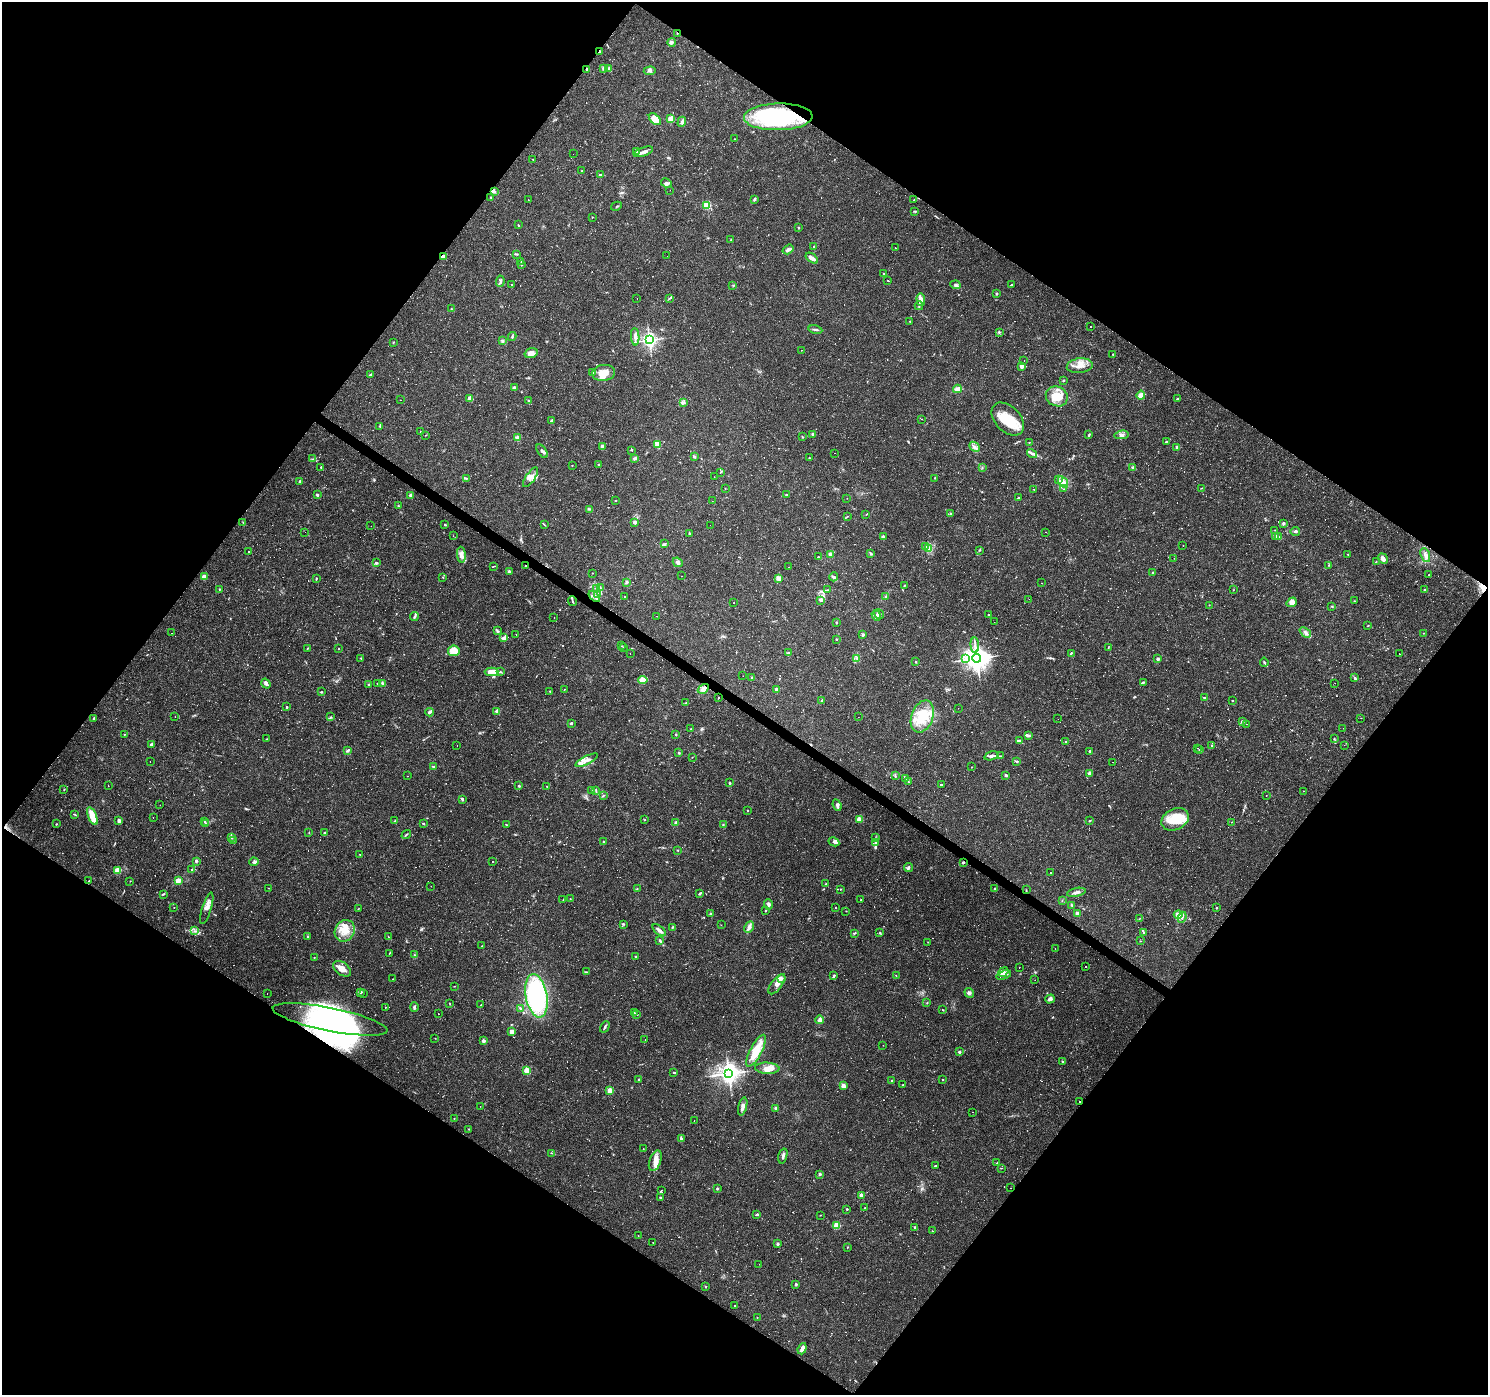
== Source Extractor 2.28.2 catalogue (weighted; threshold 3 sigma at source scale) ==
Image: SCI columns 3-5945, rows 245-5816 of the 5945 x 5993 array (HDU 1 of 3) = the unmasked area's bounding box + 8 px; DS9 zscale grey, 4 x 4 block average (1 PNG px = mean of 4 x 4 image px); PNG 1490 x 1397 px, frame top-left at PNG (2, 2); each listed source drawn as its Kron ellipse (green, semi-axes under 4 px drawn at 4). Shown black and unused: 49% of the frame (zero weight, under 2 of 3 exposures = <1% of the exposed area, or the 3 px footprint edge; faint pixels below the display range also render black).
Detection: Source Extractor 2.28.2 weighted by HDU 2 'WHT'. Background 0.0655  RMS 0.0042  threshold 0.0191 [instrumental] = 3 sigma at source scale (4.5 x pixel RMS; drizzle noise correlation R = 1.50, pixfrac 1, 0.0396/0.0396 arcsec/px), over >= 5 px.
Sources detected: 1243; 39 too faint to see at this stretch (4 x 4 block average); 10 inside a brighter object's white glare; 284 cosmic-ray / hot-pixel residue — neither listed nor drawn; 19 coinciding with a brighter row at this scale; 54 inside a brighter listed object's ellipse — not listed separately; of the other 837, all 500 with FLUX_AUTO >= 0.89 (the completeness limit of this list) listed and drawn (337 fainter detections not listed), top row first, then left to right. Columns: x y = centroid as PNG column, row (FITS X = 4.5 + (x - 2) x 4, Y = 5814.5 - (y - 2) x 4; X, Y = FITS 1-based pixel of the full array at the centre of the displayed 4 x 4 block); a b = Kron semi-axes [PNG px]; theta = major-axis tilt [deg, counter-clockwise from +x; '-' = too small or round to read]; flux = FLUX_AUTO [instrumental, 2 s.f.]
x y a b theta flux
677 33 2 2 - 1.9
671 42 4 4 - 5.3
600 52 2 2 - 4.3
604 68 2 2 - 8.7
609 68 3 3 - 3.2
587 69 3 2 - 4.7
650 71 6 3 4 5.1
778 117 34 13 1 250
655 119 7 4 -44 32
671 119 2 2 - 43
682 122 5 3 - 7.9
735 139 2 2 - 2
636 151 2 2 - 1
643 152 10 3 20 13
573 154 2 2 - 1.8
533 159 2 2 - 2.3
582 171 2 2 - 3.7
601 174 4 2 - 2.6
666 183 5 3 - 7.2
670 190 2 2 - 8.3
494 191 3 2 - 2.8
491 197 2 2 - 1.4
754 199 4 2 - 2.7
528 200 2 2 - 0.99
914 200 2 2 - 1.7
707 205 2 2 - 170
616 206 6 2 29 2.1
915 211 2 2 - 3.4
592 217 2 2 - 2.5
518 225 3 2 - 1.7
798 227 3 2 - 1.9
731 239 2 2 - 1.5
813 247 3 2 - 1.8
895 248 2 2 - 1.1
788 249 6 3 35 8.6
517 254 3 2 - 2.2
443 256 3 3 - 15
667 256 2 2 - 2.7
812 258 7 2 -36 17
520 261 2 2 - 1.1
521 265 2 2 - 1.5
884 274 3 2 - 1.6
888 280 2 2 - 1.1
500 281 6 2 84 4.5
512 285 2 2 - 1.3
955 285 5 2 - 4.1
1011 285 3 2 - 3.2
733 286 2 2 - 1.3
997 294 2 2 - 3
637 298 2 2 - 2.5
670 298 3 2 - 1.9
921 299 6 4 -86 14
919 306 4 2 - 4
451 309 2 2 - 1.3
910 321 2 2 - 1.7
1091 326 2 2 - 2
815 329 7 2 -10 5.1
999 332 3 2 - 3.1
512 336 4 2 - 3.5
635 337 8 3 -88 11
649 340 2 2 - 1000
503 341 3 2 - 5.2
393 342 2 2 - 1.6
802 350 2 2 - 1.8
531 353 7 4 16 16
1113 354 2 2 - 1.7
1024 360 2 2 - 0.91
1022 366 2 2 - 48
1080 366 13 7 6 28
592 372 2 2 - 1.6
604 373 11 8 5 40
370 375 2 2 - 4.2
1063 380 2 2 - 11
514 388 2 2 - 30
957 389 4 4 - 10
1141 395 4 3 - 11
1057 396 11 9 -24 51
470 398 2 2 - 22
1177 398 3 2 - 2.9
400 400 2 2 - 2
528 400 2 2 - 1.6
683 402 3 2 - 3.4
922 419 2 2 - 1.3
1008 419 19 12 -45 81
551 421 3 2 - 5.4
380 426 4 2 - 1.8
420 432 2 2 - 1
813 434 2 2 - 16
426 435 2 2 - 0.89
1089 435 4 2 - 2.7
1122 435 7 2 9 5.1
802 437 2 2 - 1.6
518 438 2 2 - 77
1166 441 2 2 - 2
1029 442 2 2 - 1.4
657 444 3 2 - 33
602 447 4 3 - 8.7
974 447 6 3 -42 8.7
1177 447 3 3 - 5.2
632 450 2 2 - 1.3
542 451 8 2 -55 5.2
835 453 2 2 - 1
1032 453 5 2 - 6.7
694 457 3 2 - 3.4
635 458 4 2 - 7.1
809 458 2 2 - 1.7
313 459 2 2 - 0.93
599 464 2 2 - 3.5
572 465 2 2 - 1.7
321 467 2 2 - 2.6
982 468 2 2 - 1.6
1133 468 2 2 - 29
720 472 3 2 - 1.3
531 477 11 4 57 17
714 477 2 2 - 1.4
935 478 3 2 - 1.2
466 479 2 2 - 2
1058 479 2 2 - 1.4
300 481 3 3 - 4.4
1063 482 6 4 -58 12
1201 488 2 2 - 0.96
725 489 2 2 - 1.1
1034 489 2 2 - 1.4
1064 489 2 2 - 1.3
317 495 2 2 - 12
411 495 2 2 - 19
786 495 2 2 - 5.4
847 498 2 2 - 1
1018 498 2 2 - 2.4
615 501 2 2 - 1.3
712 501 2 2 - 0.96
398 506 2 2 - 1.9
590 509 2 2 - 2
950 514 3 2 - 2.2
866 515 2 2 - 0.9
847 516 2 2 - 1.1
243 522 3 2 - 1.5
635 522 2 2 - 31
1284 523 2 2 - 19
445 525 2 2 - 6.1
544 525 3 2 - 1.6
710 525 2 2 - 1.1
371 526 2 2 - 1.2
1275 530 2 2 - 1.1
1295 531 5 3 - 5.3
305 532 2 2 - 1.9
1045 532 2 2 - 0.91
689 534 4 2 - 2.6
453 536 2 2 - 1.6
1276 536 3 3 - 3.8
883 537 2 2 - 13
1279 537 2 2 - 1.8
665 544 4 2 - 3.5
1183 545 2 2 - 1
926 547 2 2 - 1.6
929 549 4 2 - 5.3
979 550 2 2 - 1.4
248 552 2 2 - 0.91
870 553 2 2 - 1.6
830 554 2 2 - 34
1348 554 2 2 - 2.5
461 555 8 3 -85 10
1425 555 7 3 -68 9.2
818 557 2 2 - 1.9
1174 558 2 2 - 1.9
1383 559 5 3 - 16
678 562 5 3 - 9
1376 562 2 2 - 1.2
376 563 3 3 - 3.6
1328 565 2 2 - 1
493 566 3 2 - 1.7
526 566 2 2 - 2.3
789 567 2 2 - 1.8
509 572 2 2 - 13
592 573 2 2 - 1.4
1153 573 2 2 - 14
1429 575 2 2 - 1.4
682 576 2 2 - 2.3
204 577 2 2 - 24
442 577 2 2 - 1.1
834 577 4 3 - 4.3
316 578 3 2 - 1.9
779 578 2 2 - 31
626 582 3 3 - 3.5
1041 583 2 2 - 1.1
904 585 2 2 - 1.6
596 588 3 2 - 1.1
600 588 2 2 - 1.1
219 589 2 2 - 4.2
828 590 3 2 - 2.5
1233 590 2 2 - 1.1
1424 590 2 2 - 4.4
598 594 3 2 - 2.2
594 596 6 3 -44 11
886 596 3 2 - 1.8
624 597 2 2 - 2.1
1029 599 2 2 - 1.4
821 600 3 3 - 4.1
572 601 5 2 - 3.4
1354 601 3 2 - 1.5
1292 602 5 4 - 16
734 603 2 2 - 1.3
1209 605 2 2 - 1.1
1332 606 3 2 - 1.8
879 614 5 2 - 4.4
988 615 3 2 - 1.7
657 616 2 2 - 2.7
876 616 5 3 - 6.7
414 617 4 2 - 5.9
554 618 2 2 - 13
836 622 2 2 - 1.9
994 622 2 2 - 1.1
1368 626 2 2 - 1.3
497 631 4 3 - 3.8
1305 632 6 2 -39 6.2
171 633 2 2 - 1.5
1423 633 2 2 - 1
516 634 2 2 - 1.9
863 635 2 2 - 19
504 638 4 3 - 5
836 639 2 2 - 1.9
975 645 7 2 -86 7
621 646 2 2 - 1.2
624 647 2 2 - 1.7
307 648 3 2 - 2
1108 648 3 2 - 1.7
338 649 2 2 - 3
454 651 6 5 - 31
789 652 3 2 - 1.7
1071 653 3 2 - 2.3
630 654 2 2 - 1.2
1399 654 2 2 - 2.3
361 658 2 2 - 1.9
857 658 2 2 - 2.4
965 658 2 2 - 1.7
977 658 4 3 - 3000
1158 659 2 2 - 7.5
916 661 4 2 - 1.6
1264 662 4 2 - 3.3
500 671 2 2 - 2.2
492 672 7 3 1 44
743 676 2 2 - 2
752 677 3 2 - 1.8
1355 678 4 2 - 2.3
643 680 4 2 - 43
1143 682 3 2 - 3.8
377 683 2 2 - 3.8
383 683 3 3 - 5.7
1335 683 2 2 - 1.6
266 684 5 3 - 7.5
368 684 2 2 - 7.1
564 689 2 2 - 1.5
703 689 6 4 33 18
777 690 2 2 - 23
550 691 2 2 - 2.7
321 692 2 2 - 2.3
718 698 2 2 - 1.4
1204 698 3 2 - 3.1
822 700 4 2 - 1.9
1232 701 2 2 - 1.9
686 703 2 2 - 0.95
287 707 2 2 - 5.6
958 708 2 2 - 2
497 711 4 4 - 7.3
430 712 4 2 - 9.4
922 716 16 11 71 75
175 717 2 2 - 1.3
331 717 3 2 - 1.4
858 717 2 2 - 1
93 718 3 2 - 2.2
1361 718 2 2 - 1.4
1058 719 2 2 - 1.5
1242 722 2 2 - 10
571 723 3 2 - 3.3
1246 724 2 2 - 2.1
1343 728 2 2 - 0.95
691 729 2 2 - 1.3
124 734 2 2 - 1.1
675 734 2 2 - 2.1
1028 736 4 3 - 6
266 739 2 2 - 1
1334 739 2 2 - 0.94
1020 741 3 3 - 4.9
1066 742 2 2 - 4.2
151 744 4 3 - 5.9
1344 745 2 2 - 1.2
457 746 2 2 - 1
1212 746 3 2 - 2.4
1198 748 2 2 - 2.2
1200 750 3 2 - 2.3
347 751 3 2 - 4.5
1090 751 3 2 - 3.4
679 753 2 2 - 5.5
991 756 7 3 15 8.2
1001 756 2 2 - 1.2
692 757 2 2 - 0.96
587 760 12 3 26 17
150 761 2 2 - 0.95
1017 761 2 2 - 5.8
1112 762 2 2 - 2.9
433 766 3 2 - 1.6
972 767 2 2 - 0.94
1090 773 2 2 - 16
1006 775 2 2 - 8.3
408 776 2 2 - 1.4
895 776 3 2 - 3
905 778 2 2 - 1.4
908 782 3 2 - 2.1
730 783 2 2 - 11
941 785 2 2 - 12
108 786 2 2 - 0.9
519 786 2 2 - 8.9
547 786 2 2 - 1.3
64 790 2 2 - 1.4
591 790 2 2 - 1
596 791 2 2 - 1.3
1303 791 2 2 - 1.1
604 795 3 2 - 1.7
1266 795 2 2 - 0.93
462 799 3 2 - 4.4
160 805 2 2 - 2.2
837 805 6 3 -69 5.7
748 810 2 2 - 1.7
75 814 2 2 - 1.7
92 816 9 4 -68 43
153 818 2 2 - 2.3
859 819 2 2 - 68
1175 819 14 10 26 69
645 820 2 2 - 2
119 821 2 2 - 21
204 821 2 2 - 1.6
395 821 3 2 - 2.2
1089 821 3 2 - 1.9
1231 822 2 2 - 1
205 823 2 2 - 2.1
423 823 2 2 - 3.2
676 823 2 2 - 14
56 824 3 2 - 1.2
723 824 3 2 - 1.1
506 825 2 2 - 1.8
309 833 2 2 - 1.1
324 833 2 2 - 2.7
406 835 5 2 - 2.8
231 837 2 2 - 1.7
875 838 2 2 - 1.8
233 840 2 2 - 1.3
603 842 2 2 - 2.3
834 842 5 4 - 7.5
876 843 4 3 - 4.7
678 850 3 2 - 1.7
360 854 2 2 - 0.96
196 861 2 2 - 4.9
492 861 2 2 - 1.1
254 862 4 2 - 4.6
963 863 2 2 - 9.7
908 867 5 2 - 5.7
118 870 2 2 - 120
191 870 2 2 - 2
1050 873 2 2 - 0.92
89 881 2 2 - 3.2
130 881 2 2 - 1.2
178 881 2 2 - 91
826 884 2 2 - 14
431 886 2 2 - 1.5
268 888 2 2 - 0.94
637 889 2 2 - 1.1
840 889 2 2 - 1.6
995 889 2 2 - 12
1026 890 2 2 - 1.3
1076 892 9 3 11 10
164 894 3 2 - 2.6
699 894 4 2 - 3.4
570 899 2 2 - 0.99
563 900 2 2 - 0.89
861 900 2 2 - 1.6
1062 900 2 2 - 1.5
768 904 5 3 - 6
1072 905 3 2 - 3.6
174 907 2 2 - 0.98
207 908 16 4 72 17
835 908 2 2 - 1.3
1217 908 2 2 - 7.5
358 909 2 2 - 0.94
765 911 2 2 - 2.3
846 911 2 2 - 1.2
711 913 3 2 - 2.5
1077 914 2 2 - 27
1178 915 4 2 - 33
1182 917 5 2 - 4.9
1140 918 2 2 - 1.3
623 924 3 2 - 3.1
721 925 2 2 - 1.8
672 927 3 2 - 2.3
749 927 6 3 60 12
659 930 8 3 -40 9.1
194 931 2 2 - 1.2
345 931 11 9 62 41
1143 932 3 2 - 3.5
854 933 4 2 - 3
880 933 3 2 - 2
308 936 2 2 - 2
388 937 2 2 - 1.6
660 940 3 2 - 3.1
1140 941 2 2 - 1.4
928 942 2 2 - 1.2
482 946 2 2 - 1.4
1055 949 2 2 - 1.4
389 953 2 2 - 1.1
414 955 2 2 - 1.8
635 956 2 2 - 2.2
314 957 2 2 - 0.93
1019 967 2 2 - 1.4
1086 967 2 2 - 1.7
342 969 10 6 -36 26
586 972 2 2 - 2.2
1003 972 5 3 - 7.2
1004 975 7 2 17 8
834 976 4 2 - 3.4
896 976 2 2 - 0.96
393 979 2 2 - 2.5
781 979 2 2 - 24
1035 980 2 2 - 1.2
777 984 12 5 53 20
454 986 2 2 - 1.3
360 992 2 2 - 14
267 993 2 2 - 1.5
969 993 5 3 - 5.3
363 994 2 2 - 1.1
536 996 22 10 -79 390
1050 999 5 3 - 8.8
927 1002 2 2 - 1.4
449 1003 2 2 - 1.2
481 1005 2 2 - 1.1
385 1007 2 2 - 1
414 1007 4 2 - 4.8
520 1008 4 2 - 3
942 1009 2 2 - 1.1
634 1013 3 2 - 1.8
438 1014 2 2 - 2.6
637 1015 2 2 - 1.4
330 1019 58 11 -11 250
820 1020 4 3 - 12
605 1027 6 2 61 3.9
512 1032 3 2 - 18
435 1038 2 2 - 0.97
645 1040 2 2 - 1
484 1041 2 2 - 27
883 1045 2 2 - 0.98
756 1051 18 6 62 57
959 1052 2 2 - 5
1063 1062 3 2 - 2.4
767 1068 12 5 -3 20
527 1071 2 2 - 69
674 1072 3 2 - 2.3
728 1073 3 3 - 1500
639 1079 3 2 - 2
943 1079 2 2 - 1.4
892 1081 2 2 - 3.1
843 1085 2 2 - 16
903 1085 3 2 - 1.6
610 1090 2 2 - 86
1079 1101 2 2 - 3.5
480 1106 2 2 - 0.9
743 1106 9 3 75 11
776 1108 3 3 - 4.6
972 1112 2 2 - 1.1
454 1118 2 2 - 1.1
694 1120 2 2 - 1.3
469 1129 2 2 - 1.5
681 1139 4 2 - 6.6
643 1149 2 2 - 1
552 1153 2 2 - 1.2
783 1156 7 3 73 6.7
655 1161 11 5 70 21
997 1162 2 2 - 3.6
935 1166 2 2 - 11
1001 1168 3 2 - 1.3
820 1174 2 2 - 7.2
1010 1188 2 2 - 2.6
717 1189 2 2 - 3.9
661 1190 3 2 - 1.9
861 1195 2 2 - 10
660 1197 2 2 - 8.7
865 1207 2 2 - 3.4
847 1209 2 2 - 2.7
756 1215 4 2 - 2.8
820 1215 2 2 - 0.98
837 1225 3 2 - 58
914 1227 3 2 - 2.3
932 1231 2 2 - 1.1
638 1235 2 2 - 2.4
653 1242 2 2 - 0.98
778 1244 3 3 - 3.3
847 1247 2 2 - 1.2
759 1264 2 2 - 0.98
796 1284 2 2 - 7.1
705 1286 2 2 - 4.1
735 1306 2 2 - 1.2
757 1317 2 2 - 1.1
802 1349 6 4 70 10
Overlapping masked pixels (flux is a lower limit): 10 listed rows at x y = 677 33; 600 52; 587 69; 778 117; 443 256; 526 566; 594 596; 703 689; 963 863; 1026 890
Diffuse or blended objects may show on this block-average render without a row.